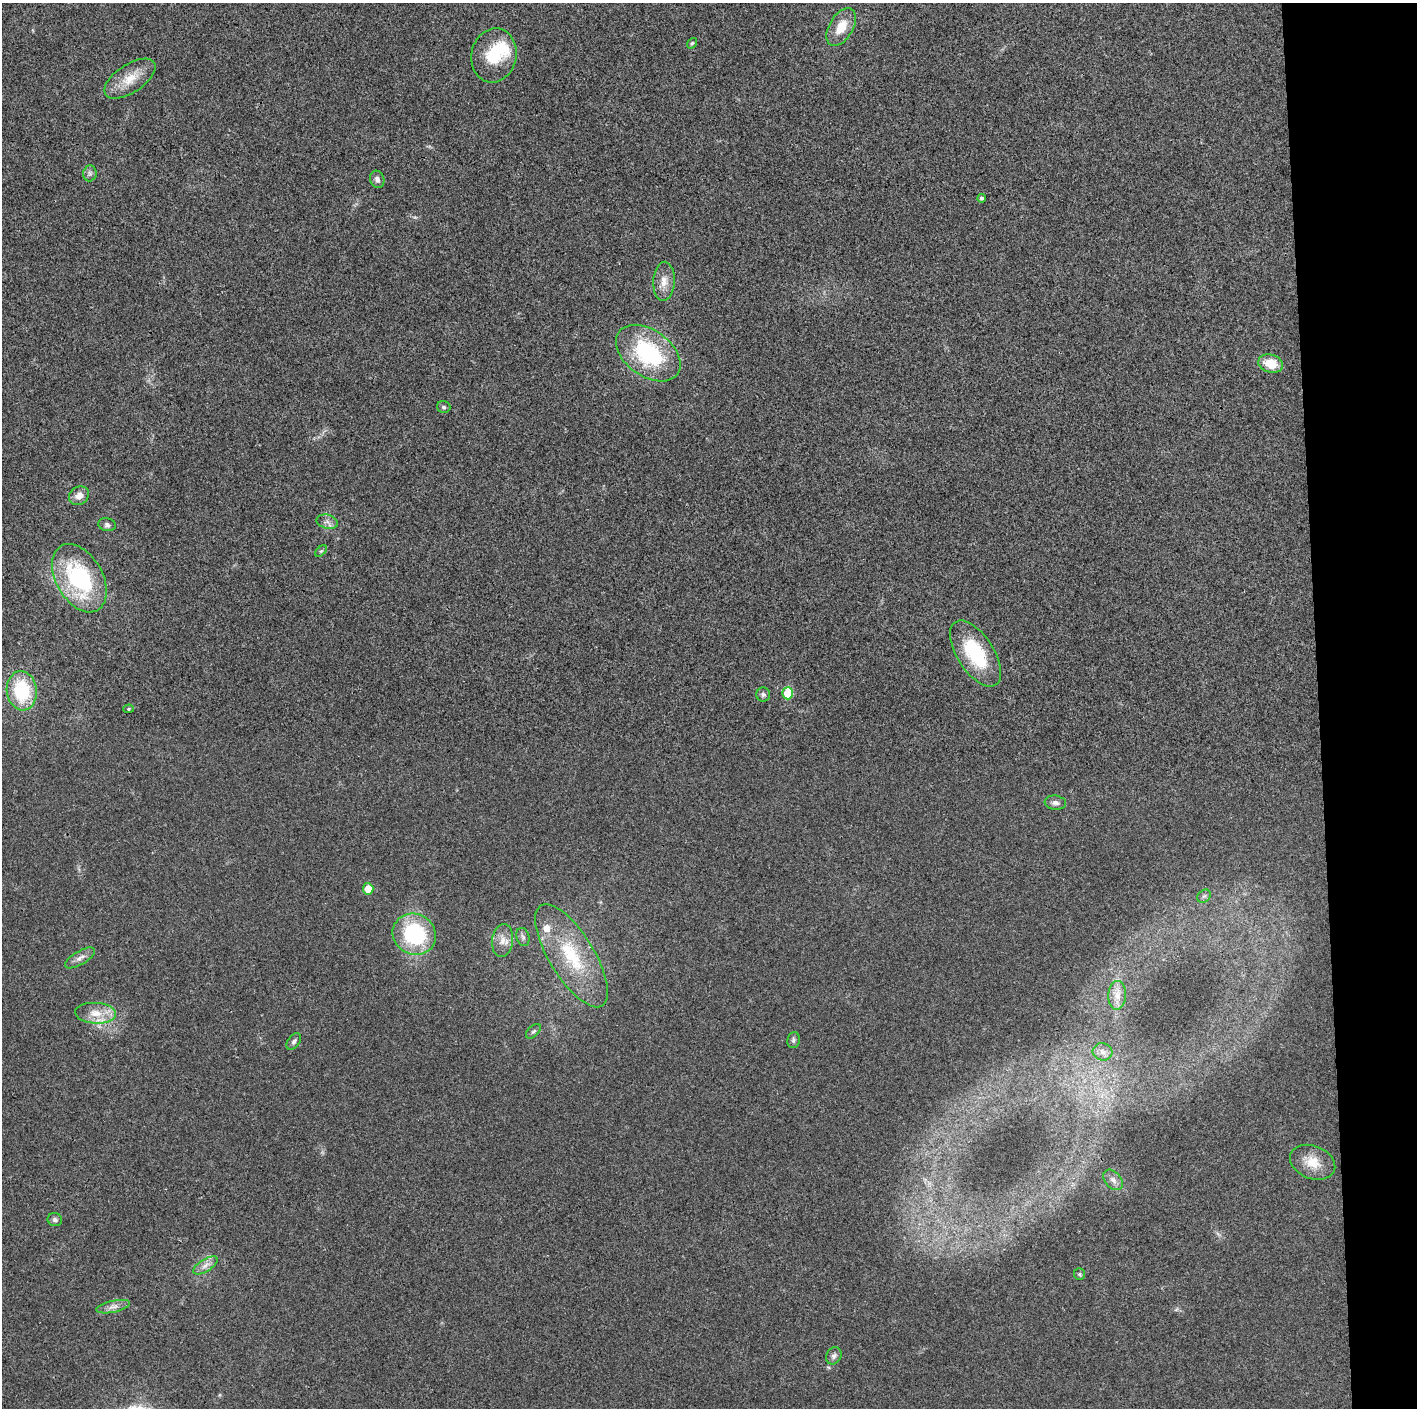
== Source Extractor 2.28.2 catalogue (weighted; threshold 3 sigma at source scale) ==
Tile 6 of 3 x 3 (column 3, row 2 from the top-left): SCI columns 2831-4245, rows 1420-2825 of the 4245 x 4233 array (HDU 1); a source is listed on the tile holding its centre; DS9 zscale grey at full resolution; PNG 1419 x 1410 px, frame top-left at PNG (2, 3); each listed source drawn as its Kron ellipse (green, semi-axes under 4 px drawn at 4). Shown black and unused: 7% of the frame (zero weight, under 3 of 4 exposures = <1% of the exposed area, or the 3 px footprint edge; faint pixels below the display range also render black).
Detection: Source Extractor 2.28.2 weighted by HDU 2 'WHT'; one run over the whole footprint, this tile lists its part. Background 0.0207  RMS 0.0056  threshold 0.0251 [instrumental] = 3 sigma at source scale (4.5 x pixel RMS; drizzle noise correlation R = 1.50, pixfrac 1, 0.05/0.05 arcsec/px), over >= 5 px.
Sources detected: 44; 1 inside a brighter object's white glare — neither listed nor drawn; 1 inside a brighter listed object's ellipse — not listed separately; the other 42 listed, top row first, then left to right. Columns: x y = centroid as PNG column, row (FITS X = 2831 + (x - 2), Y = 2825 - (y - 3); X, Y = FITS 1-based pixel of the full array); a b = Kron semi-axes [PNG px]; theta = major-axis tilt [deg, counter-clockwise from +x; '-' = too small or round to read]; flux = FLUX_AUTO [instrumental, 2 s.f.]
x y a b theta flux
841 27 21 12 60 10
692 43 6 4 53 0.69
494 55 27 22 77 22
130 79 29 14 34 12
90 173 8 6 84 1.7
377 179 8 7 - 2.3
981 198 4 4 - 1.3
664 281 19 11 87 6.1
648 353 36 23 -36 55
1271 364 12 9 -16 11
444 407 7 6 - 1.2
79 496 10 9 - 4.4
327 522 11 7 -14 2.5
107 525 9 6 -14 1.8
321 551 7 4 44 0.79
79 578 37 23 -60 62
975 654 37 18 -57 37
22 691 20 15 -83 34
788 693 6 5 - 16
763 695 7 7 - 1.4
128 709 5 4 - 0.74
1055 803 11 7 -7 2.3
368 889 5 5 - 7.2
1204 896 7 6 - 1.4
414 934 22 20 -28 50
523 937 9 6 -73 1.7
503 941 16 10 83 5.5
571 956 59 22 -59 41
80 958 17 6 30 3.4
1117 995 14 9 88 4.7
96 1013 20 10 -3 8.8
533 1031 9 5 43 1.3
793 1040 8 6 82 1.5
294 1041 9 5 53 1.7
1102 1052 10 8 -15 2.9
1313 1162 23 16 -21 10
1113 1180 12 8 -48 3.2
55 1220 7 6 - 1.5
205 1265 14 6 32 3.3
1079 1274 6 5 - 0.92
113 1307 17 6 12 3.2
834 1356 9 7 58 2